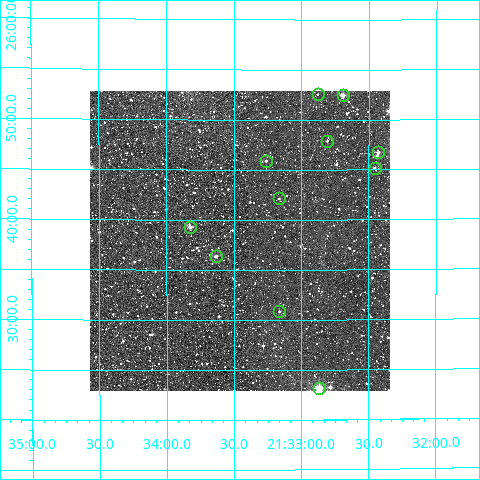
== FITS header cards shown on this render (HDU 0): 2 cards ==
NAXIS1  =                  300
NAXIS2  =                  300

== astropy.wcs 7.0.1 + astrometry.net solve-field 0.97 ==
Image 300 x 300 px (HDU 0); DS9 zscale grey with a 90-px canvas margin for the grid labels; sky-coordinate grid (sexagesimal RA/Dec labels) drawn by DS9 from the SOLVED WCS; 11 Tycho-2 reference stars matched to detected sources circled (green)
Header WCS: RA---TAN/DEC--TAN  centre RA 21:33:27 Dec +25:38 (323.36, +25.63 deg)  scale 6 arcsec/px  FOV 30.0' x 30.0'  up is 0 deg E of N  parity normal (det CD < 0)
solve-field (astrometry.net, Tycho-2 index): VERIFIED the header's WCS against the Tycho-2 star catalogue (11 matches, 0 conflicts) and refined it, rather than solving blind
Solved WCS: RA---TAN-SIP/DEC--TAN-SIP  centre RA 21:33:27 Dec +25:38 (323.36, +25.63 deg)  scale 6.02 arcsec/px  FOV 30.1' x 30.0'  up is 0 deg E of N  parity normal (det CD < 0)
The solver's refit moves the header's centre by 1.6 arcsec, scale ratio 1.004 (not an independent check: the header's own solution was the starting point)
Tycho-2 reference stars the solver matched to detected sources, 11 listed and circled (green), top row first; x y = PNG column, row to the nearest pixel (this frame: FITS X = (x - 90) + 1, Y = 300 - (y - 91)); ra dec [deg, ICRS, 3 dp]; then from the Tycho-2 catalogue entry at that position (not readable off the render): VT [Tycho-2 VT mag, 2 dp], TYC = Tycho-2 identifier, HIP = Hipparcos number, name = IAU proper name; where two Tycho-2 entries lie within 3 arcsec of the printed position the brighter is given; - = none
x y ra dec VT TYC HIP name
318 94 323.220 +25.876 12.38 2192-247-1 - -
343 95 323.173 +25.874 10.15 2192-75-1 - -
327 141 323.202 +25.798 11.92 2192-1171-1 - -
378 152 323.108 +25.779 11.67 2192-751-1 - -
266 161 323.315 +25.765 11.70 2192-731-1 - -
375 168 323.114 +25.753 12.21 2192-1191-1 - -
279 198 323.292 +25.702 12.06 2192-929-1 - -
190 227 323.457 +25.655 11.10 2192-149-1 - -
216 256 323.409 +25.606 11.58 2192-747-1 - -
279 311 323.291 +25.514 11.98 2192-771-1 - -
319 388 323.217 +25.387 9.17 2192-846-1 - -